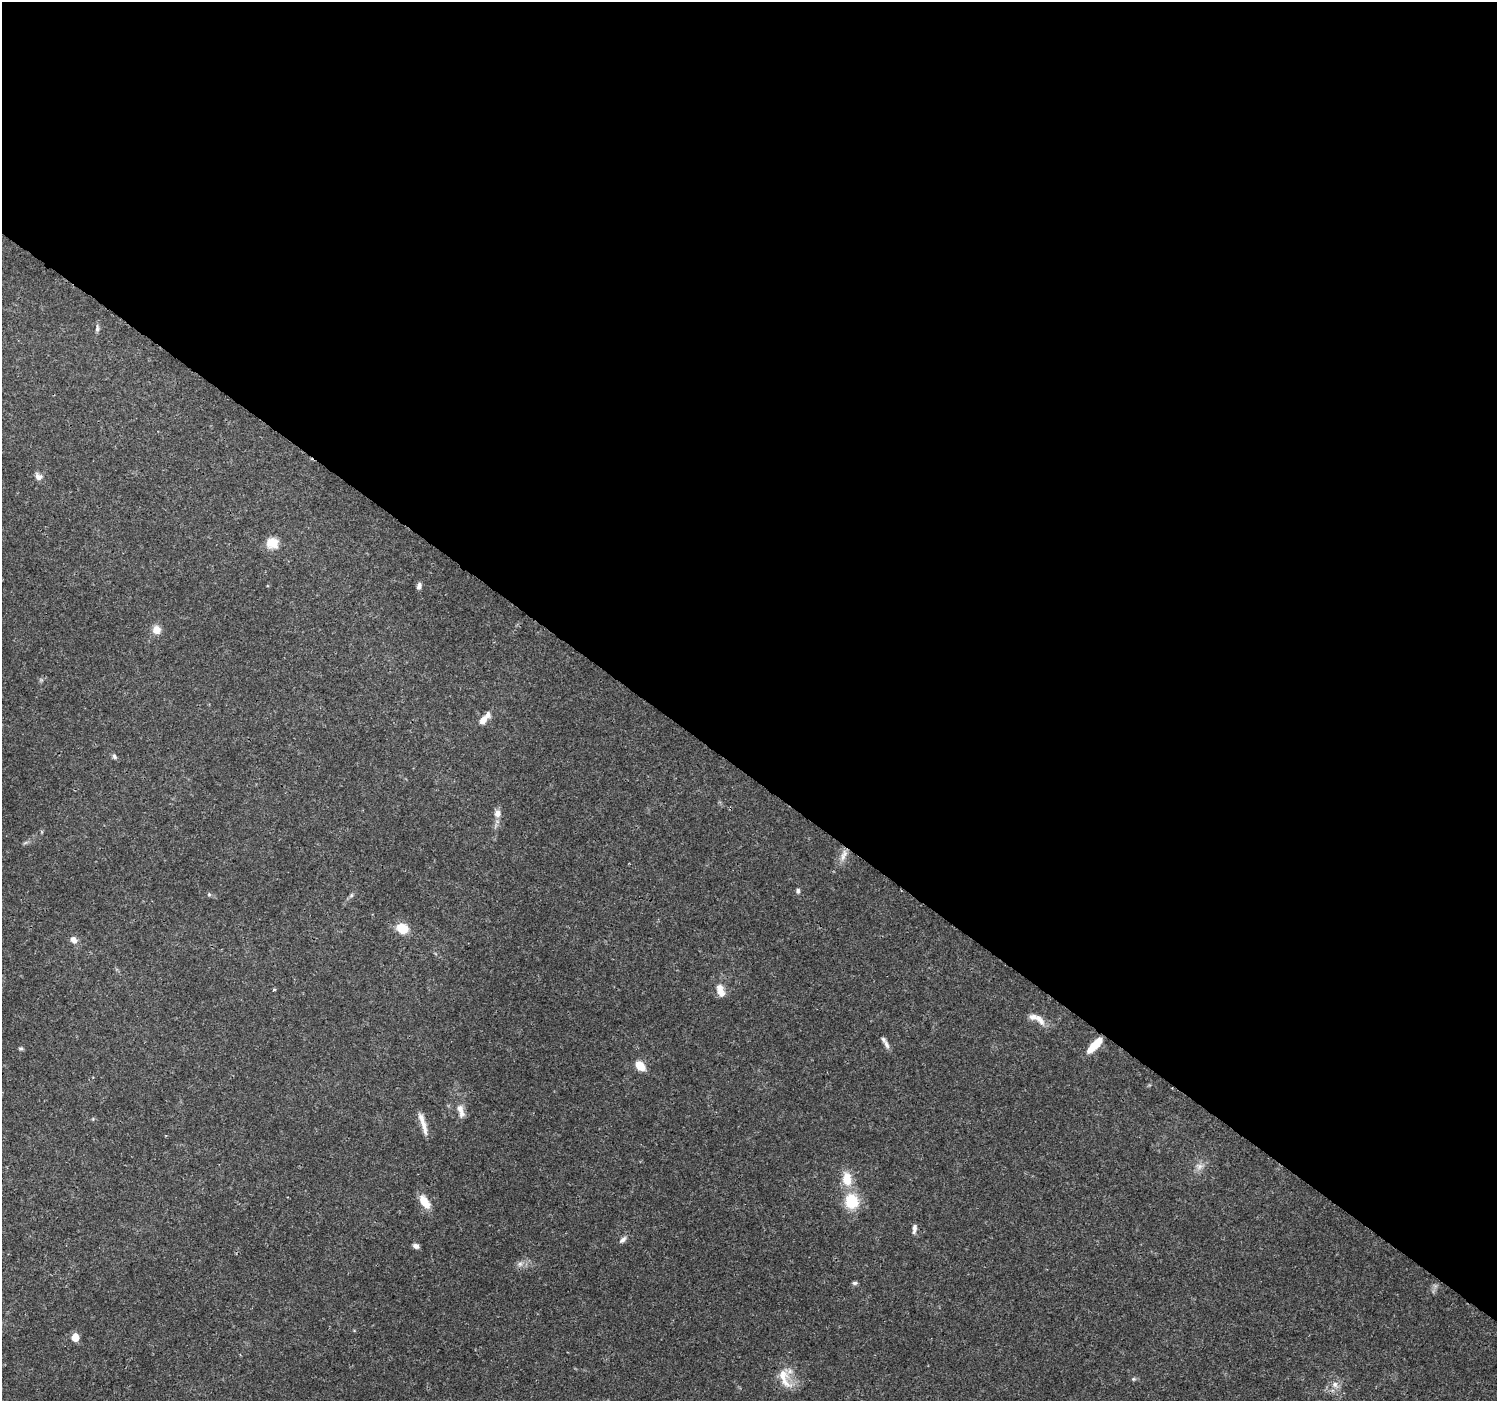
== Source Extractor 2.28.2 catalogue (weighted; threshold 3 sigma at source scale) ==
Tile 3 of 4 x 4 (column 3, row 1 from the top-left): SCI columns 2991-4485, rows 4376-5774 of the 5988 x 6020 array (HDU 1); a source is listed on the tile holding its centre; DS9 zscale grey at full resolution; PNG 1499 x 1403 px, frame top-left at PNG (2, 2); no overlay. Shown black and unused: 55% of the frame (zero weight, under 3 of 4 exposures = <1% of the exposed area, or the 3 px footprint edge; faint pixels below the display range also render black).
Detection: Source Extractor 2.28.2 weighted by HDU 2 'WHT'; one run over the whole footprint, this tile lists its part. Background 0.0621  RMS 0.0028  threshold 0.0124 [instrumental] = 3 sigma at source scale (4.5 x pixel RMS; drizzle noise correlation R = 1.50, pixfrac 1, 0.0396/0.0396 arcsec/px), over >= 5 px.
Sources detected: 40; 4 inside a brighter listed object's ellipse — not listed separately; the other 36 listed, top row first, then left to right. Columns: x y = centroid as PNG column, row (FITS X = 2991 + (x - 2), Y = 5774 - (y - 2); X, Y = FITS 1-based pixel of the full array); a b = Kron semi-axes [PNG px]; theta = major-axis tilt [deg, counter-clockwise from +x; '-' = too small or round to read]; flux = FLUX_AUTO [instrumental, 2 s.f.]
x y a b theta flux
97 328 11 5 85 0.76
38 477 11 8 -39 1.3
272 543 15 14 - 3.7
419 586 7 5 75 1.1
156 630 10 9 - 2.6
483 720 12 8 55 1.9
114 756 7 6 - 0.67
497 813 10 9 - 1.6
25 843 7 4 19 0.47
843 855 19 7 70 2.1
798 891 7 5 -88 0.62
209 894 5 5 - 0.4
351 895 6 5 - 0.51
402 929 13 11 -26 5.2
73 940 9 7 -41 1.6
720 990 19 10 -72 2.8
1038 1018 23 8 -51 2.5
886 1045 13 6 -63 1.1
1095 1045 19 6 46 6.7
21 1048 6 5 - 0.45
640 1066 13 9 -44 3.3
461 1111 20 8 -73 2.4
424 1127 25 7 -78 2.4
1199 1166 11 9 1 1.7
847 1179 18 11 -82 5.3
852 1201 18 16 -77 8.7
425 1202 18 9 -57 4.2
914 1229 13 5 83 1.1
623 1240 12 6 42 1.1
416 1246 8 5 -25 1
520 1264 7 7 - 0.99
855 1283 6 5 - 0.6
75 1337 5 5 - 6.8
785 1378 33 14 -72 5.7
1133 1379 6 4 17 0.4
1335 1385 9 8 - 1.7